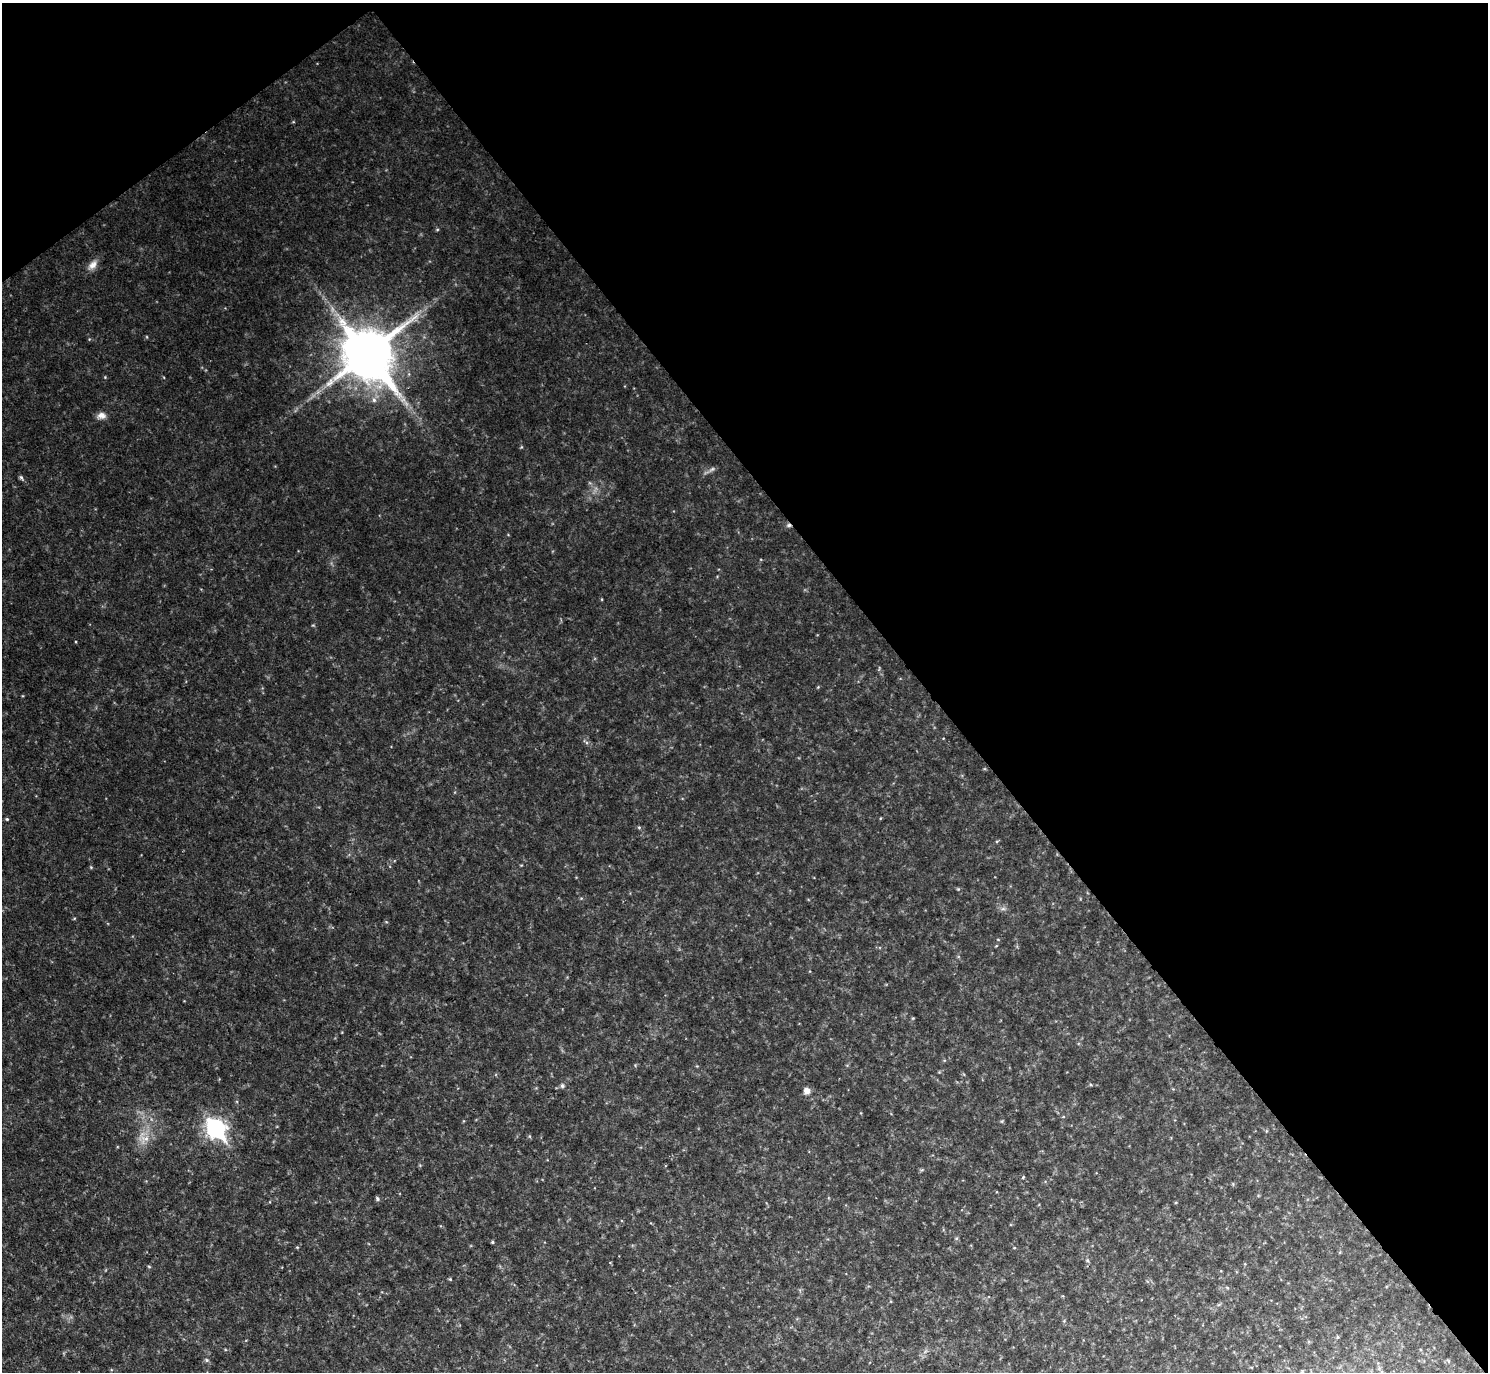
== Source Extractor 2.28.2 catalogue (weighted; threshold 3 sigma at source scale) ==
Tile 3 of 4 x 4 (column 3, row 1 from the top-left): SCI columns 2973-4458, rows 4410-5779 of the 5943 x 5938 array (HDU 1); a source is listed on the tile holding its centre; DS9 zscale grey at full resolution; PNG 1490 x 1374 px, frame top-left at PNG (2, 3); no overlay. Shown black and unused: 40% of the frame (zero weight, under 2 of 3 exposures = <1% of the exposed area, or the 3 px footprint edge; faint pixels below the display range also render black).
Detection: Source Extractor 2.28.2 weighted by HDU 2 'WHT'; one run over the whole footprint, this tile lists its part. Background 0.0475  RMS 0.0074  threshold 0.0333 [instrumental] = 3 sigma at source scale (4.5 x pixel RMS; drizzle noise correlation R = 1.50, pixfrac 1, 0.05/0.05 arcsec/px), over >= 5 px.
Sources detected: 29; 1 cosmic-ray / hot-pixel residue — not listed; the other 28 listed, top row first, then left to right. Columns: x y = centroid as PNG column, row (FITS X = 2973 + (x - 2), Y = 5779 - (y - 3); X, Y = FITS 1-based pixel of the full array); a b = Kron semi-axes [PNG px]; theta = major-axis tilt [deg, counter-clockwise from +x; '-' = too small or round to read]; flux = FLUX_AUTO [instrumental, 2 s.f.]
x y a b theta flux
437 230 5 3 - 0.81
92 265 15 9 44 5.8
368 353 17 15 -52 4600
105 377 4 4 - 0.66
101 416 12 9 9 4.5
521 447 5 3 - 0.72
712 469 11 4 40 2.1
21 477 6 5 - 1.5
7 819 5 4 - 0.83
639 827 5 5 - 0.97
91 867 4 4 - 0.76
1003 909 7 4 0 1.7
913 1018 5 3 - 0.66
562 1086 6 6 - 1.8
807 1091 8 7 - 4.4
1002 1121 5 4 - 0.84
216 1128 10 8 -51 270
529 1136 5 3 - 0.87
144 1138 20 15 -56 12
1023 1177 4 3 - 0.76
377 1198 6 4 -74 1.4
492 1242 4 4 - 0.96
297 1247 5 3 - 0.67
1087 1260 5 5 - 1.2
149 1266 5 3 - 0.81
450 1279 4 4 - 0.78
207 1360 7 5 -28 1.5
1302 1372 6 5 - 1.4
Isophote crosses this tile's border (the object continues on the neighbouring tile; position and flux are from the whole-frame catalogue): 1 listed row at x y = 1302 1372
Unlisted compact peaks at least as high as the median listed source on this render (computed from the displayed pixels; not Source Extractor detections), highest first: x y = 958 889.